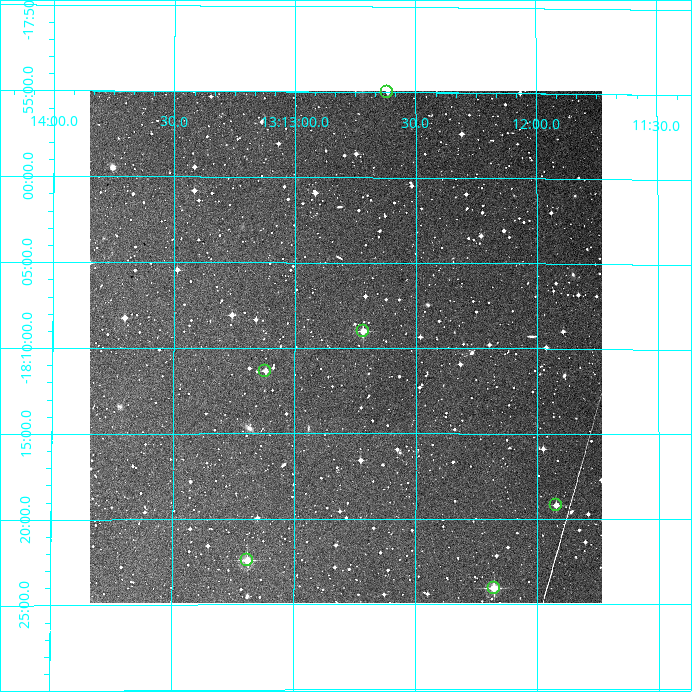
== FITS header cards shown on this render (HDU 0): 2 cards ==
NAXIS1  =                  512
NAXIS2  =                  512

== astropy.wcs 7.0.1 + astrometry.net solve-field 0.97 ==
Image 512 x 512 px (HDU 0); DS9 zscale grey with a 90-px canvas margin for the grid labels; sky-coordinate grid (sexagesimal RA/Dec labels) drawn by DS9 from the SOLVED WCS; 6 Tycho-2 reference stars matched to detected sources circled (green)
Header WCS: RA---TAN/DEC--TAN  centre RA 13:12:47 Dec -18:10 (198.20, -18.16 deg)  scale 3.52 arcsec/px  FOV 30.0' x 30.0'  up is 0 deg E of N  parity normal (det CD < 0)
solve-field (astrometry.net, Tycho-2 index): VERIFIED the header's WCS against the Tycho-2 star catalogue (verified at 2 index scales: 5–6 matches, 0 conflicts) and refined it, rather than solving blind
Solved WCS: RA---TAN-SIP/DEC--TAN-SIP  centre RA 13:12:47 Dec -18:10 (198.20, -18.17 deg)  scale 3.53 arcsec/px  FOV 30.1' x 30.0'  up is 0 deg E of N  parity normal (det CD < 0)
The solver's refit moves the header's centre by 1.9 arcsec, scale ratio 1.004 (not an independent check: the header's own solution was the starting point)
Tycho-2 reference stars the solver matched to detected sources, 6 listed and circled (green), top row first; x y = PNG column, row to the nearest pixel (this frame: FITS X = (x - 90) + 1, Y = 512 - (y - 93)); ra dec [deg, ICRS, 3 dp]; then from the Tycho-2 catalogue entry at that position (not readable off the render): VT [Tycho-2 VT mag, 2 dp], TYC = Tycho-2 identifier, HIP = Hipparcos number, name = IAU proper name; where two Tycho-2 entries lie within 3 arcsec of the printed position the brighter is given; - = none
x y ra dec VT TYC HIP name
387 94 198.154 -17.917 12.61 6116-595-1 - -
363 333 198.180 -18.150 11.47 6116-162-1 - -
265 373 198.280 -18.189 11.76 6116-392-1 - -
556 507 197.981 -18.320 11.75 6116-372-1 - -
247 562 198.298 -18.374 10.84 6116-376-1 - -
494 590 198.045 -18.401 10.68 6116-159-1 - -